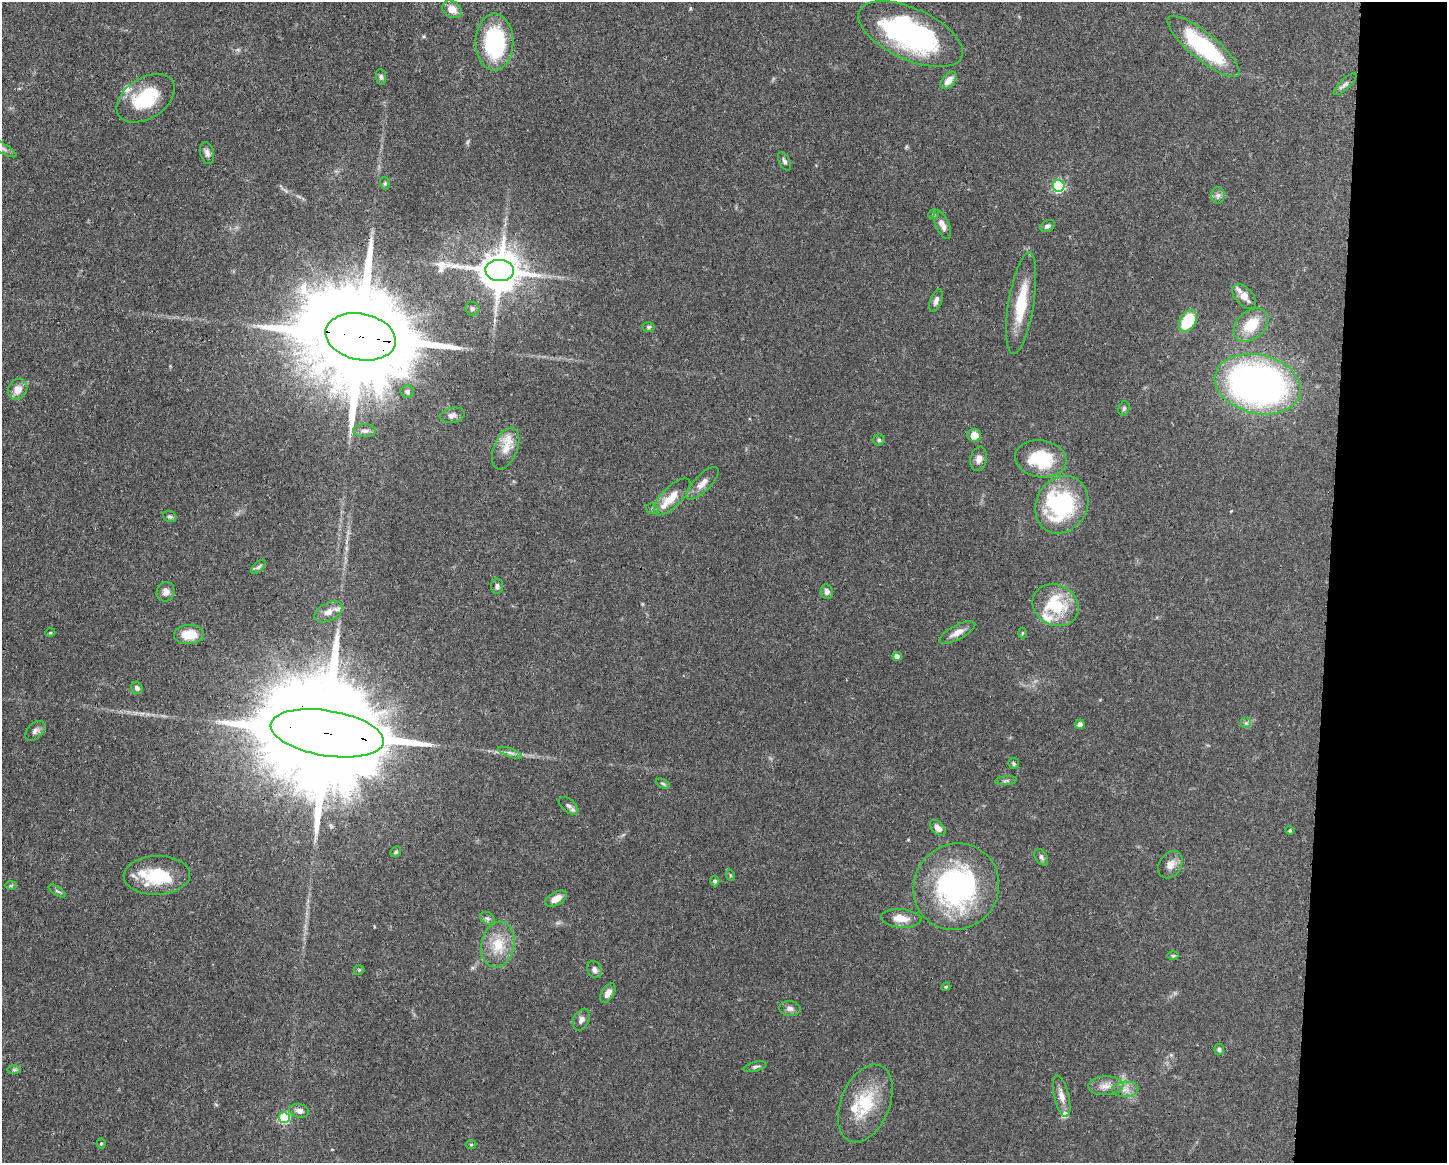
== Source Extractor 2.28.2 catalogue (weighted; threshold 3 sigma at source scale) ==
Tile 9 of 3 x 4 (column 3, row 3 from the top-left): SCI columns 3004-4448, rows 1169-2329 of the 4671 x 4660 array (HDU 1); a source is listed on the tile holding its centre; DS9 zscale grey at full resolution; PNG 1449 x 1165 px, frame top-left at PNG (2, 2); each listed source drawn as its Kron ellipse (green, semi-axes under 4 px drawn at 4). Shown black and unused: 8% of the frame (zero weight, under 3 of 4 exposures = <1% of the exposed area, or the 3 px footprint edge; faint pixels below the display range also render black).
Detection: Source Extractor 2.28.2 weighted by HDU 2 'WHT'; one run over the whole footprint, this tile lists its part. Background 0.0415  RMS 0.0027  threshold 0.0123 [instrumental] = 3 sigma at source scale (4.5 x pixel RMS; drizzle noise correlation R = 1.50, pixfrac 1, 0.05/0.05 arcsec/px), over >= 5 px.
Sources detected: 105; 1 inside a brighter object's white glare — neither listed nor drawn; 8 inside a brighter listed object's ellipse — not listed separately; the other 96 listed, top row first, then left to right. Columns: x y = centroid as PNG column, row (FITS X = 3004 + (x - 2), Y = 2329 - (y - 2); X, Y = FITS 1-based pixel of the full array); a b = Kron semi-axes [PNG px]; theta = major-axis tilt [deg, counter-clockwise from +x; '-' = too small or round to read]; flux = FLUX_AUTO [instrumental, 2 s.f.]
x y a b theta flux
452 9 10 8 -35 3.1
911 34 56 25 -24 56
494 42 28 19 90 27
1204 46 45 13 -39 28
381 77 8 5 -82 0.59
949 80 10 6 49 2.3
1345 84 15 5 44 1
146 98 32 20 32 15
2 148 16 5 -31 1
207 153 11 6 -74 1.1
784 161 10 5 -63 0.74
385 183 6 4 -71 0.42
1059 186 6 6 - 33
1218 195 8 7 - 0.92
933 214 5 4 - 0.4
942 225 15 6 -65 1.9
1047 226 7 5 27 0.8
500 270 14 10 -5 980
1244 296 15 8 -48 2.8
936 301 12 6 71 1.3
1021 303 51 12 81 11
472 309 7 6 - 0.66
1188 321 12 7 60 12
1251 325 20 13 41 7.6
649 327 6 4 2 0.5
361 337 35 23 -11 9100
1258 384 44 29 -13 140
18 389 11 9 55 2.9
407 391 7 6 - 0.66
1124 408 7 5 73 0.56
452 415 12 7 12 1.4
364 431 11 6 -2 1.1
974 435 7 6 - 2.9
879 440 5 5 - 0.47
506 448 22 11 68 4.1
979 459 12 8 78 1.5
1041 459 26 18 -9 15
702 483 21 8 46 2.3
672 497 24 10 45 4.3
1062 505 30 25 60 31
652 509 6 5 - 0.51
170 517 7 5 -20 0.55
259 567 9 4 43 0.61
497 586 8 6 -90 0.77
166 592 10 8 70 1.4
827 592 7 6 - 1.2
1056 605 24 20 -27 14
328 612 15 9 27 2
957 632 20 7 28 2.3
50 633 5 3 - 0.24
1022 633 5 3 - 0.28
189 635 15 9 3 5.2
897 656 4 4 - 1.8
137 688 6 5 - 0.7
1246 723 5 5 - 0.57
1080 724 5 4 - 1.2
35 731 12 7 45 1.2
327 733 57 22 -9 15000
510 753 13 4 -21 0.86
1014 764 5 5 - 0.44
1006 781 11 4 5 0.65
663 784 8 4 -24 0.48
569 806 11 6 -38 1.1
938 828 9 6 -47 1.9
1290 830 4 4 - 0.31
396 852 6 5 - 0.43
1041 857 9 6 -58 0.8
1170 865 15 11 55 2.1
157 875 33 19 2 14
730 875 6 3 -72 0.3
715 881 5 5 - 0.64
11 885 6 4 1 0.32
956 887 44 42 52 55
57 891 10 4 -33 0.51
556 899 12 6 28 2.4
487 918 7 5 -33 0.68
901 918 20 9 -5 3.5
498 945 23 16 78 6.8
1173 956 6 4 0 0.36
359 970 5 5 - 0.35
594 970 9 7 -57 1.1
946 987 4 4 - 0.32
608 993 11 6 60 1.8
790 1009 11 7 -6 1.2
581 1020 11 7 63 1.3
1219 1049 6 5 - 0.48
755 1067 11 4 14 0.75
14 1070 7 4 0 0.47
1106 1086 17 9 2 2.5
1125 1089 13 7 4 1.9
1062 1096 21 7 -76 2.2
865 1103 41 24 67 14
299 1111 10 6 -11 1.4
284 1118 5 5 - 19
101 1144 5 4 - 0.33
471 1145 5 3 - 0.26
Overlapping masked pixels (flux is a lower limit): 2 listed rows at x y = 361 337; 327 733
Isophote crosses this tile's border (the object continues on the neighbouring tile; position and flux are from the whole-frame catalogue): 3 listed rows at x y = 911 34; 1204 46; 2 148